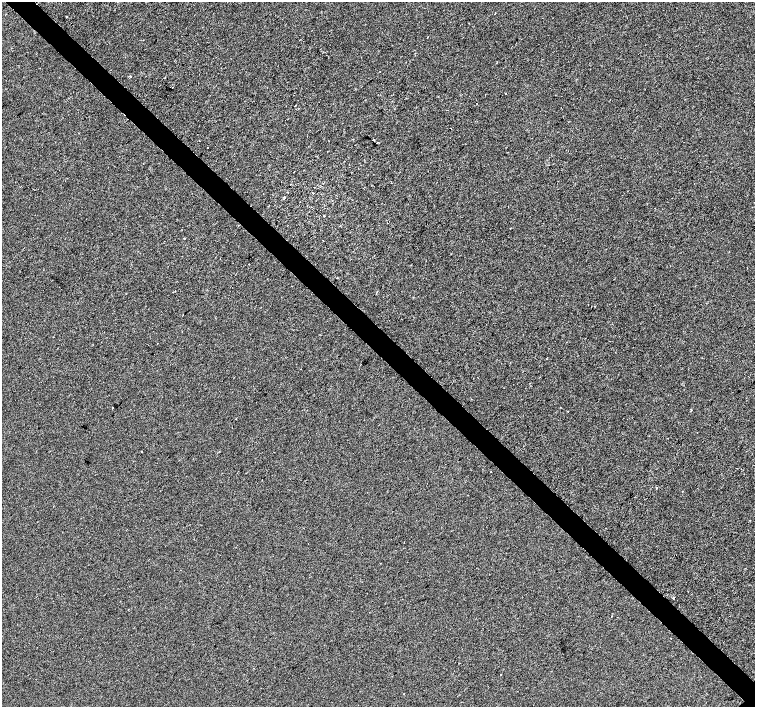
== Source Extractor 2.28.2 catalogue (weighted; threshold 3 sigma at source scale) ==
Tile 11 of 4 x 4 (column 3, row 3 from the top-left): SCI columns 3013-4517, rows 1567-2975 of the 6028 x 6015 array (HDU 1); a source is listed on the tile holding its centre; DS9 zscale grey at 2 x 2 block average (1 PNG px = mean of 2 x 2 image px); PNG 757 x 709 px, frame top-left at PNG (2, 2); no overlay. Shown black and unused: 4% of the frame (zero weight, under 2 of 3 exposures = <1% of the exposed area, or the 3 px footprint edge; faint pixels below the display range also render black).
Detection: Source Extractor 2.28.2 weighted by HDU 2 'WHT'; one run over the whole footprint, this tile lists its part. Background -2.09e-04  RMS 0.0042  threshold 0.0189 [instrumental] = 3 sigma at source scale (4.5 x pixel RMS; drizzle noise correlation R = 1.50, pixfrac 1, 0.0396/0.0396 arcsec/px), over >= 5 px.
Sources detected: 26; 2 cosmic-ray / hot-pixel residue — not listed; the other 24 listed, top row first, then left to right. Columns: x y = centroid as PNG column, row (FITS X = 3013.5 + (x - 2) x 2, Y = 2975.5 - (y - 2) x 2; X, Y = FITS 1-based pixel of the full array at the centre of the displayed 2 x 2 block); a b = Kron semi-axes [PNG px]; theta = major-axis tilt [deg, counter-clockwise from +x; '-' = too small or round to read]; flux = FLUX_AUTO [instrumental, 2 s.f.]
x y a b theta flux
67 16 2 2 - 0.56
130 76 2 2 - 3.7
172 87 2 2 - 1.3
505 93 2 2 - 0.35
451 129 2 2 - 3
373 140 2 2 - 4
377 143 2 2 - 2.1
207 147 2 2 - 5.4
295 184 2 2 - 0.27
315 187 2 2 - 0.49
313 193 2 2 - 3.4
284 197 2 2 - 0.6
324 216 2 2 - 1.8
184 238 2 2 - 0.62
323 240 2 2 - 0.37
337 278 2 2 - 0.66
113 407 2 2 - 1.1
691 410 3 2 - 0.67
567 411 2 2 - 0.47
142 452 2 2 - 0.97
656 488 2 2 - 1.5
682 491 2 2 - 1.7
673 598 2 2 - 2.2
501 674 2 2 - 1.2
Diffuse or blended objects may show on this block-average render without a row.